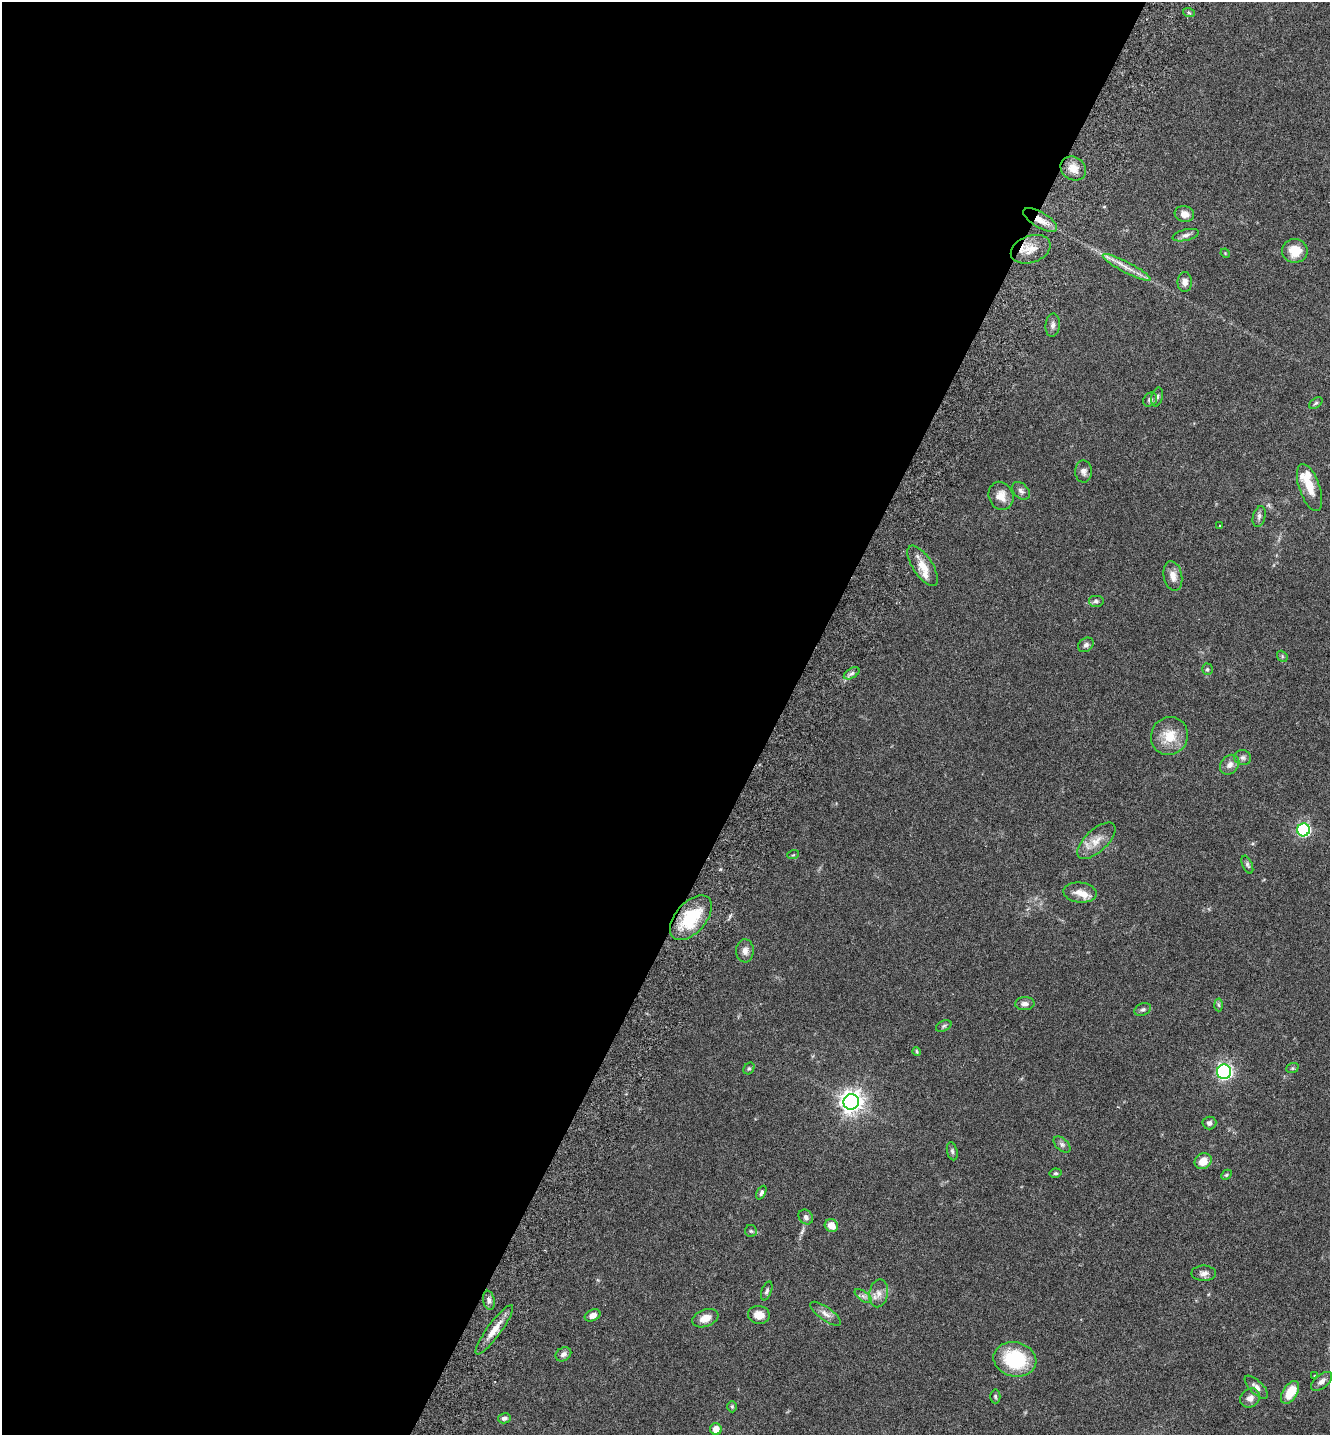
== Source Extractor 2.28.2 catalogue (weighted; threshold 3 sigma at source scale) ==
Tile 5 of 4 x 4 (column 1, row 2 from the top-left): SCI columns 201-1528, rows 2900-4332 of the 5849 x 5796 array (HDU 1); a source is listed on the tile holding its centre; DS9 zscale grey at full resolution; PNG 1332 x 1437 px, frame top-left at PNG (2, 2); each listed source drawn as its Kron ellipse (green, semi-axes under 4 px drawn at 4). Shown black and unused: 58% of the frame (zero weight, under 3 of 6 exposures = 3% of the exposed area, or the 3 px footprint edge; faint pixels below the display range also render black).
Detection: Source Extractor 2.28.2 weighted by HDU 2 'WHT'; one run over the whole footprint, this tile lists its part. Background 0.0659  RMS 0.0031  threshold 0.0126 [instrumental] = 3 sigma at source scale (4.09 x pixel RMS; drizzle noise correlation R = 1.36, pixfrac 0.8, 0.05/0.05 arcsec/px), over >= 5 px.
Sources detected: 82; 1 long thin detection or spike segment (spike, bleed or trail) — neither listed nor drawn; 4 inside a brighter listed object's ellipse — not listed separately; the other 77 listed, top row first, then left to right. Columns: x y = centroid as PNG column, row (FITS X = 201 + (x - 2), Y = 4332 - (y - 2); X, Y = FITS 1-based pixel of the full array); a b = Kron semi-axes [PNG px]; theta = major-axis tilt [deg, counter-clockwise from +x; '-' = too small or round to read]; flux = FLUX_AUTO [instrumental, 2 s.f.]
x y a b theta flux
1189 13 6 4 -19 0.4
1073 168 13 11 -34 3.1
1184 214 10 8 -16 2.2
1040 220 19 7 -30 3.6
1186 235 13 5 14 1.2
1031 249 20 13 20 4.4
1295 251 13 12 - 4.9
1225 253 5 4 - 0.25
1127 268 27 5 -28 2.9
1185 282 10 7 89 1.6
1053 325 11 7 85 1.1
1157 397 10 5 75 0.69
1150 400 7 6 - 0.94
1316 403 7 4 36 0.53
1083 471 11 8 -88 1.4
1309 487 25 10 -71 4.9
1021 491 10 7 -47 1.1
1001 496 14 12 -66 3.2
1259 516 11 6 75 0.97
1220 526 3 2 - 0.32
923 566 23 10 -56 4.3
1173 576 15 9 -78 2.4
1096 601 8 6 0 0.74
1086 645 8 6 37 0.9
1282 656 6 4 -49 0.4
1207 669 6 5 - 0.53
852 673 8 5 31 0.86
1169 736 19 18 - 6.7
1243 758 8 7 - 1
1230 765 11 8 48 1.7
1303 830 6 6 - 39
1096 841 24 11 43 4
793 855 6 3 18 0.3
1247 865 9 5 -66 0.62
1080 892 17 10 -5 2.8
691 918 26 15 49 14
745 951 11 8 88 1.8
1025 1004 10 6 3 1.2
1219 1005 6 4 -87 0.47
1143 1009 9 6 24 0.73
944 1026 8 5 27 0.59
917 1051 4 4 - 0.38
749 1068 6 5 - 0.45
1292 1068 6 5 - 0.4
1224 1072 7 7 - 49
851 1102 8 7 - 220
1209 1123 7 6 - 1
1062 1144 10 6 -43 0.9
952 1151 9 5 -76 0.63
1203 1161 9 7 31 3.5
1056 1173 6 4 12 0.49
1226 1175 6 4 43 0.42
761 1193 7 4 63 0.69
806 1217 8 6 -48 0.98
831 1225 7 6 - 3
751 1231 6 6 - 0.58
1204 1273 12 7 0 1.4
767 1291 10 5 69 0.67
879 1293 14 9 79 2.3
863 1296 10 5 -35 1
489 1300 9 5 -79 1
826 1314 18 6 -35 1.8
592 1315 8 5 24 1.7
759 1315 11 9 -8 3.2
705 1318 13 8 20 2.9
494 1330 30 7 54 4
563 1354 8 6 33 1.2
1015 1359 21 17 -12 20
1315 1376 4 3 - 0.27
1322 1381 12 6 40 1.4
1256 1387 15 6 -44 1.6
1290 1392 12 7 58 6.2
995 1396 7 5 -88 0.47
1250 1398 10 9 - 1.7
732 1407 6 5 - 0.45
504 1418 6 5 - 0.83
716 1429 6 6 - 2.9
Overlapping masked pixels (flux is a lower limit): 3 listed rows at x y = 1040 220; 1031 249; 691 918